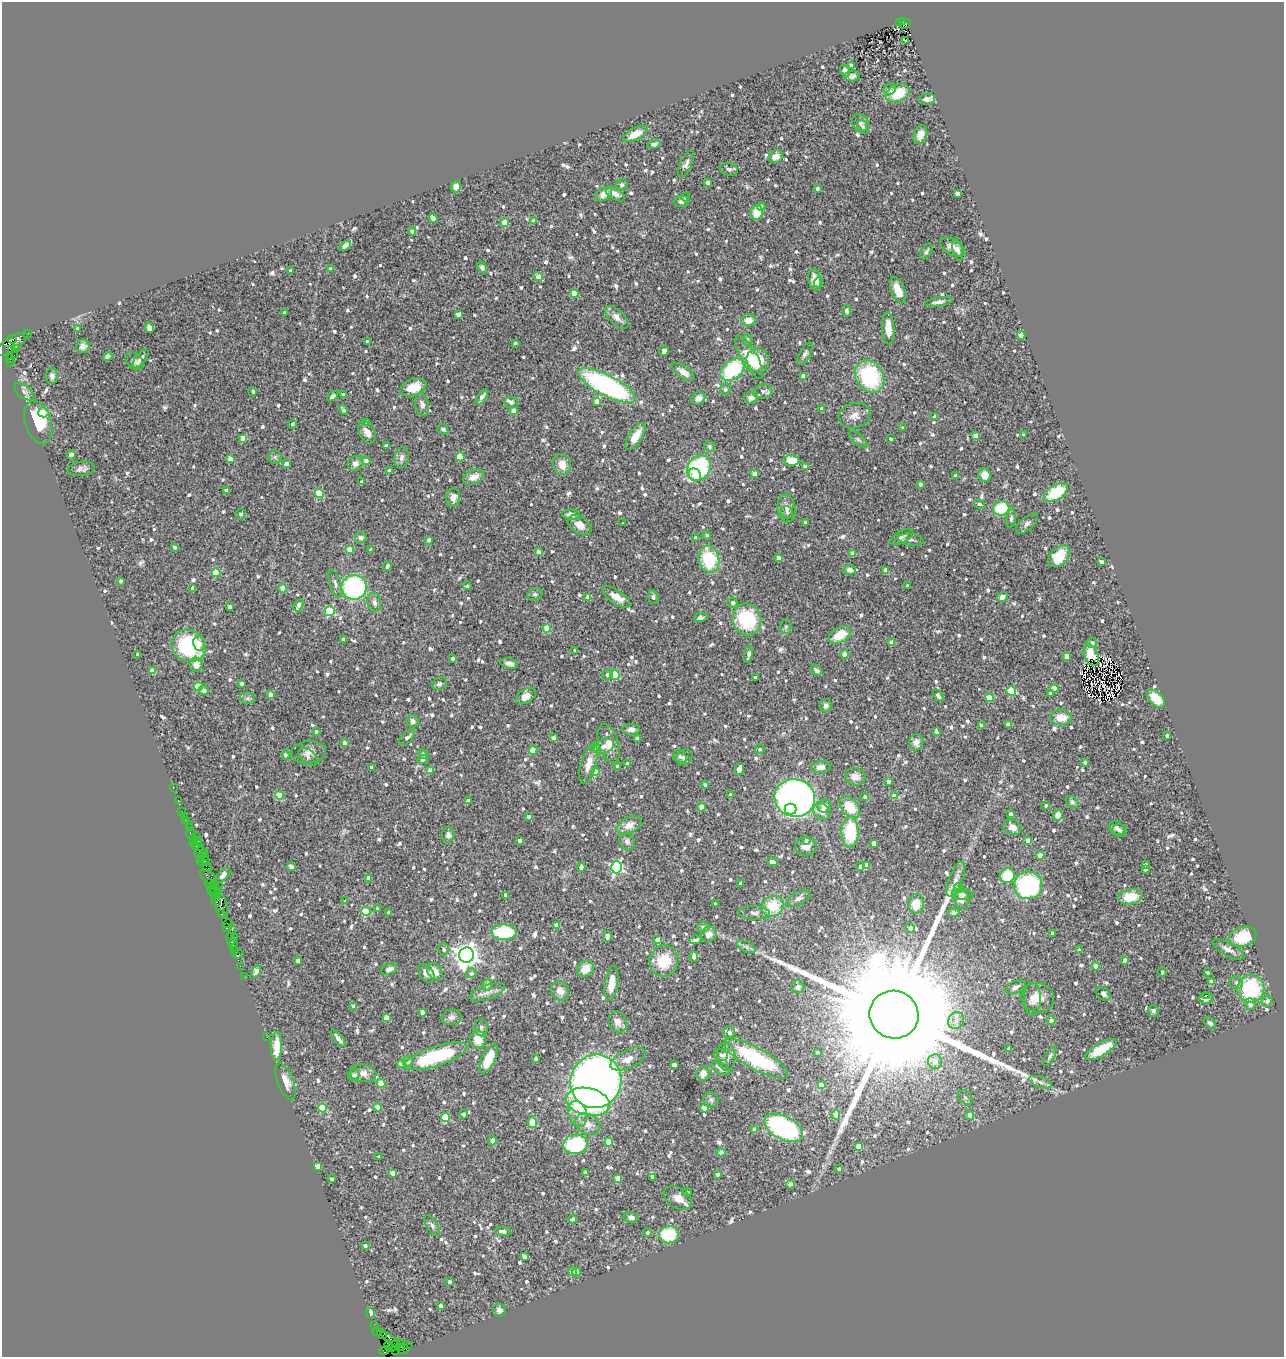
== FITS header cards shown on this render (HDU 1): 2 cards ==
NAXIS1  =                 1282
NAXIS2  =                 1355

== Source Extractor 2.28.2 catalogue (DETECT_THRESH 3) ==
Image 1282 x 1355 px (HDU 1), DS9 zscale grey, 1 PNG px = 1 image px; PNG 1286 x 1359 px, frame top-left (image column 1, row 1355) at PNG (2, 2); each listed source drawn as its Kron ellipse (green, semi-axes under 4 px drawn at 4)
Background 3.06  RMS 0.095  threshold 0.284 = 3 sigma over >= 5 px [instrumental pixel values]
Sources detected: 1185; of the 1185, the 500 brightest by FLUX_AUTO listed and drawn (685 fainter detections omitted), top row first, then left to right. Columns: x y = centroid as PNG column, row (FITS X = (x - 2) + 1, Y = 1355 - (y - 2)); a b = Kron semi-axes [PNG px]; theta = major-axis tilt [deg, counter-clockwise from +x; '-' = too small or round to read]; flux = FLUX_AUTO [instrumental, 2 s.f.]
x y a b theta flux
903 21 3 3 - 290
899 22 3 3 - 160
905 24 6 3 31 730
906 40 4 3 - 21
851 65 4 3 - 23
845 71 6 4 -65 22
852 76 7 5 3 20
890 89 6 5 - 29
898 93 12 8 23 180
927 99 8 5 8 74
860 123 9 7 -43 26
863 127 7 5 -61 19
636 134 14 6 27 93
920 135 9 6 69 54
654 144 6 4 12 22
776 157 7 6 - 62
686 164 14 6 65 28
729 169 9 6 -11 19
708 183 4 4 - 38
622 185 6 5 - 16
456 187 6 5 - 37
817 189 3 3 - 20
604 194 9 6 29 40
615 194 11 5 -31 34
957 194 4 4 - 53
685 197 4 4 - 30
681 201 7 5 7 16
761 206 4 4 - 30
757 213 7 6 - 130
433 218 4 4 - 75
534 221 3 3 - 44
505 222 4 4 - 210
412 231 4 4 - 23
345 246 6 4 40 21
952 247 14 7 -32 57
958 250 11 5 -76 22
926 251 9 5 58 16
482 267 6 4 -61 18
330 269 3 3 - 18
291 271 4 3 - 42
538 277 5 4 - 76
815 280 11 6 -81 79
819 282 5 4 - 18
898 290 14 7 -69 97
574 293 4 4 - 170
939 302 14 4 8 30
847 311 6 4 -79 22
284 313 3 3 - 17
458 314 4 4 - 51
617 317 15 7 -42 44
748 320 7 6 - 57
149 328 5 4 - 24
888 328 16 6 -86 83
77 329 3 3 - 22
28 333 2 2 - 46
1021 335 4 4 - 110
12 339 5 3 - 650
747 340 6 5 - 16
367 342 4 3 - 22
515 343 4 3 - 16
11 344 18 7 32 2200
83 346 7 6 - 28
16 348 3 2 - 120
11 349 3 3 - 690
664 351 5 4 - 22
805 354 12 5 61 22
14 355 2 2 - 40
108 356 5 4 - 26
749 357 24 8 -60 170
10 359 3 2 - 410
141 359 11 5 53 26
758 360 12 11 - 160
134 361 10 7 -45 26
11 362 3 2 - 21
732 370 13 9 41 460
683 372 13 6 -34 48
52 376 8 6 -89 26
803 376 4 4 - 50
870 376 17 13 -57 580
607 385 32 10 -27 1400
413 387 14 8 21 110
725 389 6 5 - 17
253 391 4 3 - 19
763 391 9 7 12 28
24 392 11 6 -38 25
343 395 4 3 - 26
332 396 6 4 37 26
482 397 9 4 52 21
698 398 7 6 - 41
751 398 7 6 - 30
597 401 4 4 - 69
511 402 7 5 7 16
422 405 11 7 -76 30
821 409 4 3 - 19
344 410 5 4 - 19
514 411 4 4 - 76
43 412 5 5 - 100
854 416 16 12 14 63
935 417 4 3 - 34
38 422 22 13 -72 240
367 422 3 3 - 29
292 424 5 4 - 17
903 428 3 3 - 17
443 429 5 5 - 19
367 432 12 7 -61 54
1024 435 4 3 - 17
635 436 15 6 57 97
976 436 4 4 - 54
243 438 4 4 - 73
858 439 11 5 -39 17
890 439 3 3 - 15
386 446 4 3 - 17
710 447 6 5 - 18
71 455 4 4 - 100
275 457 7 6 - 16
460 457 4 4 - 220
401 458 10 7 76 31
230 459 4 4 - 97
792 460 8 5 -3 88
366 461 4 4 - 37
286 463 4 4 - 43
355 464 8 7 - 35
562 464 11 9 -69 77
805 467 4 3 - 33
699 468 13 11 55 640
81 469 14 7 8 33
389 471 4 3 - 33
755 474 4 4 - 56
695 475 7 5 -52 64
956 475 3 3 - 16
985 475 7 6 - 76
474 477 11 6 24 47
361 482 4 3 - 23
920 484 4 4 - 18
226 490 4 4 - 26
1056 492 13 7 31 270
319 493 4 4 - 260
453 498 9 7 81 45
979 504 5 4 - 16
1001 508 8 7 - 290
787 509 14 9 -86 36
787 512 6 6 - 16
241 514 5 5 - 17
571 514 9 5 -5 37
1011 518 9 5 81 21
805 522 3 3 - 17
622 523 3 3 - 32
1027 524 14 6 43 24
580 525 13 8 -36 62
707 535 4 4 - 16
696 537 3 3 - 24
902 537 12 6 30 23
361 538 6 5 - 25
429 540 4 3 - 32
911 540 13 6 -8 23
175 547 4 3 - 15
349 550 4 4 - 96
371 550 4 3 - 17
538 552 4 4 - 33
853 554 4 4 - 48
1059 556 12 8 48 140
779 558 4 3 - 42
709 559 13 10 -76 360
1101 562 4 3 - 30
387 566 4 3 - 20
849 570 6 4 -3 48
886 571 4 3 - 61
216 573 4 4 - 230
121 581 3 3 - 17
335 584 15 5 -73 26
467 586 4 4 - 15
907 586 3 3 - 16
354 587 13 12 - 910
193 588 4 3 - 28
283 588 4 4 - 110
535 594 7 6 - 16
588 597 4 4 - 47
616 597 16 6 -35 65
653 597 7 5 -74 16
1002 597 5 4 - 30
374 602 10 6 -80 27
733 603 5 5 - 28
299 605 7 3 59 61
230 607 4 3 - 24
330 611 5 5 - 500
700 617 7 4 11 21
747 619 16 14 -71 440
786 626 7 5 88 16
547 629 4 4 - 170
840 635 12 7 29 140
343 639 3 3 - 19
892 642 4 4 - 61
199 643 7 6 - 30
1092 643 5 5 - 28
189 646 17 15 -37 540
575 651 3 3 - 19
138 654 4 3 - 27
748 654 9 4 80 28
845 654 4 4 - 120
1091 655 12 6 -67 25
1067 656 4 4 - 61
453 658 4 3 - 30
509 663 9 5 -12 31
196 665 7 6 - 64
817 670 6 4 -35 16
153 671 4 4 - 120
608 675 5 5 - 25
615 675 5 4 - 320
755 677 4 3 - 26
241 684 4 3 - 22
439 684 8 6 25 22
198 686 4 4 - 270
1054 689 4 4 - 130
204 691 5 4 - 23
1011 691 5 4 - 310
1050 693 4 3 - 23
270 695 4 4 - 51
526 696 10 6 31 45
938 696 7 3 -52 21
247 698 7 6 - 18
989 698 4 4 - 180
1156 699 11 6 -46 140
826 705 7 6 - 20
1061 717 11 8 -1 89
413 721 6 6 - 26
1008 724 4 4 - 59
981 725 4 4 - 22
631 729 9 5 0 33
316 731 3 3 - 16
936 732 4 3 - 26
1167 735 4 3 - 19
407 738 9 5 43 23
553 738 4 4 - 22
637 738 4 3 - 25
916 742 8 7 - 36
344 743 4 3 - 26
609 743 20 10 -73 77
604 746 10 7 21 34
596 747 4 4 - 24
760 749 5 5 - 16
533 750 5 4 - 87
309 752 17 11 6 53
423 754 6 4 -39 18
285 755 4 4 - 17
308 757 11 7 -42 27
680 757 7 6 - 15
684 757 9 7 35 19
423 759 5 4 - 17
1085 762 4 3 - 20
589 764 20 7 74 71
627 764 4 3 - 30
372 767 3 3 - 21
617 767 3 3 - 19
821 767 9 6 6 55
739 769 6 4 67 32
430 771 4 4 - 100
595 772 4 4 - 120
855 777 10 8 -17 51
888 782 4 4 - 25
705 785 4 4 - 16
173 788 2 2 - 47
279 795 4 4 - 99
730 795 4 3 - 18
894 796 4 4 - 95
865 797 4 4 - 22
795 798 20 19 - 3300
178 800 3 2 - 34
468 801 4 4 - 39
1072 802 7 5 -37 16
1046 805 3 3 - 17
824 806 7 6 - 37
701 807 4 4 - 93
850 807 12 8 -50 140
790 809 6 5 - 170
822 811 9 7 -47 50
182 812 3 2 - 61
1010 814 4 3 - 34
1058 815 6 4 81 57
184 816 2 2 - 41
528 816 3 3 - 20
186 820 3 3 - 250
189 824 2 2 - 46
629 825 13 8 29 65
1012 827 9 7 -25 58
190 828 3 2 - 60
1117 828 8 6 -33 21
1119 830 7 6 - 17
850 832 16 8 90 340
191 834 6 3 -59 310
448 835 8 6 -89 26
196 836 3 2 - 69
193 839 3 2 - 180
520 840 4 3 - 27
806 840 4 4 - 19
1028 840 4 4 - 82
627 841 9 7 -65 26
197 842 3 3 - 50
194 843 3 3 - 140
874 843 4 4 - 44
195 846 2 2 - 190
806 846 11 9 8 38
199 847 2 2 - 150
199 852 6 3 64 490
204 852 4 2 - 110
1040 855 4 4 - 100
205 857 3 2 - 52
200 859 4 3 - 210
204 861 6 3 17 280
772 861 5 4 - 19
866 865 4 4 - 60
1145 865 3 3 - 21
860 866 4 3 - 22
207 867 5 2 - 610
291 867 5 4 - 19
581 867 4 4 - 35
617 867 6 5 - 1300
1145 869 4 3 - 22
1007 875 8 7 - 220
222 876 10 5 44 29
208 877 9 5 -38 780
369 878 4 4 - 52
956 879 18 7 68 48
209 883 4 2 - 90
213 884 3 2 - 150
741 884 4 3 - 38
1028 885 14 14 - 770
217 886 5 2 - 280
959 888 5 5 - 27
212 889 4 3 - 320
213 893 4 3 - 440
217 893 5 2 - 210
963 894 11 5 -10 19
505 895 4 3 - 25
1130 897 12 7 9 150
799 898 13 6 27 28
216 900 6 3 -70 380
345 900 3 2 - 16
962 900 9 7 89 30
715 904 3 3 - 32
916 904 10 8 82 100
221 906 13 6 -78 1600
773 906 11 10 - 210
377 909 4 3 - 17
366 912 4 4 - 270
389 913 4 3 - 22
754 913 16 7 -3 28
954 913 6 4 15 30
222 914 4 2 - 160
227 924 4 2 - 16
557 926 4 4 - 77
703 927 6 5 - 17
226 928 4 3 - 170
910 928 4 4 - 26
232 930 3 2 - 160
504 932 12 7 0 420
1053 933 4 3 - 23
709 934 8 7 - 47
607 936 5 4 - 40
235 937 3 2 - 130
1243 937 14 9 19 210
231 939 6 3 -80 180
658 940 4 4 - 60
696 940 6 3 12 17
233 945 5 3 - 200
746 947 10 5 -27 21
443 949 6 5 - 17
1228 949 17 7 -28 43
235 950 4 2 - 220
1079 950 4 3 - 24
238 954 6 2 0 350
467 955 7 7 - 6400
694 956 5 4 - 42
1125 960 4 3 - 37
298 961 4 4 - 34
664 961 16 14 78 200
240 966 2 2 - 98
1096 966 4 4 - 81
389 969 8 5 23 31
585 969 9 7 39 84
256 971 6 4 61 120
435 972 9 7 -51 54
1162 972 4 4 - 17
1207 972 3 3 - 18
426 973 10 7 -53 45
471 973 5 5 - 17
245 977 2 2 - 47
1211 982 4 4 - 46
611 983 18 6 81 90
1236 983 6 6 - 19
487 985 5 5 - 29
798 987 6 6 - 23
1016 987 10 6 26 27
1251 989 14 13 - 510
560 991 10 8 -49 52
488 992 18 7 20 47
1104 994 8 6 -42 30
1207 995 4 2 - 43
1038 998 16 14 -23 85
1206 998 7 6 - 33
1032 999 17 8 89 48
1267 1001 6 5 - 21
1250 1004 6 5 - 33
354 1006 4 3 - 34
1153 1011 6 5 - 19
422 1012 4 3 - 31
894 1015 25 23 -28 380000
386 1017 4 4 - 46
451 1017 10 8 2 27
956 1020 9 7 60 45
1051 1021 4 4 - 46
618 1022 11 9 -69 41
1210 1023 7 4 -43 15
481 1027 9 6 -89 17
729 1032 5 5 - 24
267 1037 2 2 - 16
338 1038 11 3 -51 26
478 1039 9 8 - 93
276 1046 14 5 88 110
1009 1049 4 3 - 24
1101 1050 18 6 30 150
817 1052 4 4 - 16
721 1055 7 5 -34 18
436 1056 33 9 18 530
726 1056 14 9 -88 44
1050 1056 11 4 61 16
756 1058 36 10 -29 570
489 1059 15 6 65 130
536 1059 3 3 - 16
628 1059 19 9 25 64
408 1061 5 5 - 28
935 1061 7 7 - 59
401 1064 4 4 - 65
674 1065 4 3 - 55
721 1068 10 5 -25 20
363 1073 13 9 -5 46
703 1073 7 6 - 57
354 1075 6 5 - 26
596 1081 27 25 70 5200
286 1082 19 8 -70 71
1040 1082 12 5 -18 30
381 1083 4 4 - 170
821 1085 4 4 - 54
965 1097 8 6 -48 16
711 1100 8 7 - 20
588 1102 22 13 -13 980
378 1107 4 4 - 92
322 1108 4 4 - 210
704 1108 4 4 - 69
464 1114 4 4 - 26
577 1114 13 9 -76 98
836 1115 4 4 - 130
969 1115 5 4 - 29
445 1118 4 4 - 280
532 1122 5 4 - 110
588 1124 13 10 -29 63
784 1128 21 11 -28 980
755 1130 4 4 - 59
492 1140 5 4 - 33
609 1142 4 4 - 160
575 1144 12 9 8 450
858 1146 4 4 - 90
721 1152 4 4 - 37
379 1157 4 3 - 25
318 1166 4 4 - 86
839 1169 4 3 - 21
585 1172 4 4 - 16
393 1173 4 4 - 51
717 1174 3 3 - 29
652 1177 4 3 - 16
618 1178 4 4 - 98
331 1179 4 3 - 21
790 1184 4 4 - 43
687 1192 4 3 - 21
678 1198 15 10 -31 63
631 1217 7 5 -10 23
572 1219 4 4 - 21
432 1225 12 5 -56 19
503 1231 8 4 -6 31
647 1232 4 4 - 22
669 1235 10 8 7 250
365 1245 3 3 - 19
524 1256 4 4 - 41
573 1272 4 4 - 96
577 1272 4 4 - 50
449 1282 3 3 - 24
440 1306 4 3 - 35
499 1310 7 6 - 22
370 1313 5 4 - 92
375 1326 2 2 - 46
377 1331 4 2 - 130
382 1334 5 3 - 250
391 1340 12 4 -36 1700
395 1344 3 3 - 310
388 1345 5 4 - 310
401 1345 5 3 - 340
407 1345 5 2 - 120
392 1347 6 4 46 680
384 1350 5 4 - 78
396 1350 4 2 - 39
403 1350 6 3 13 340
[685 fainter detections neither listed nor drawn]